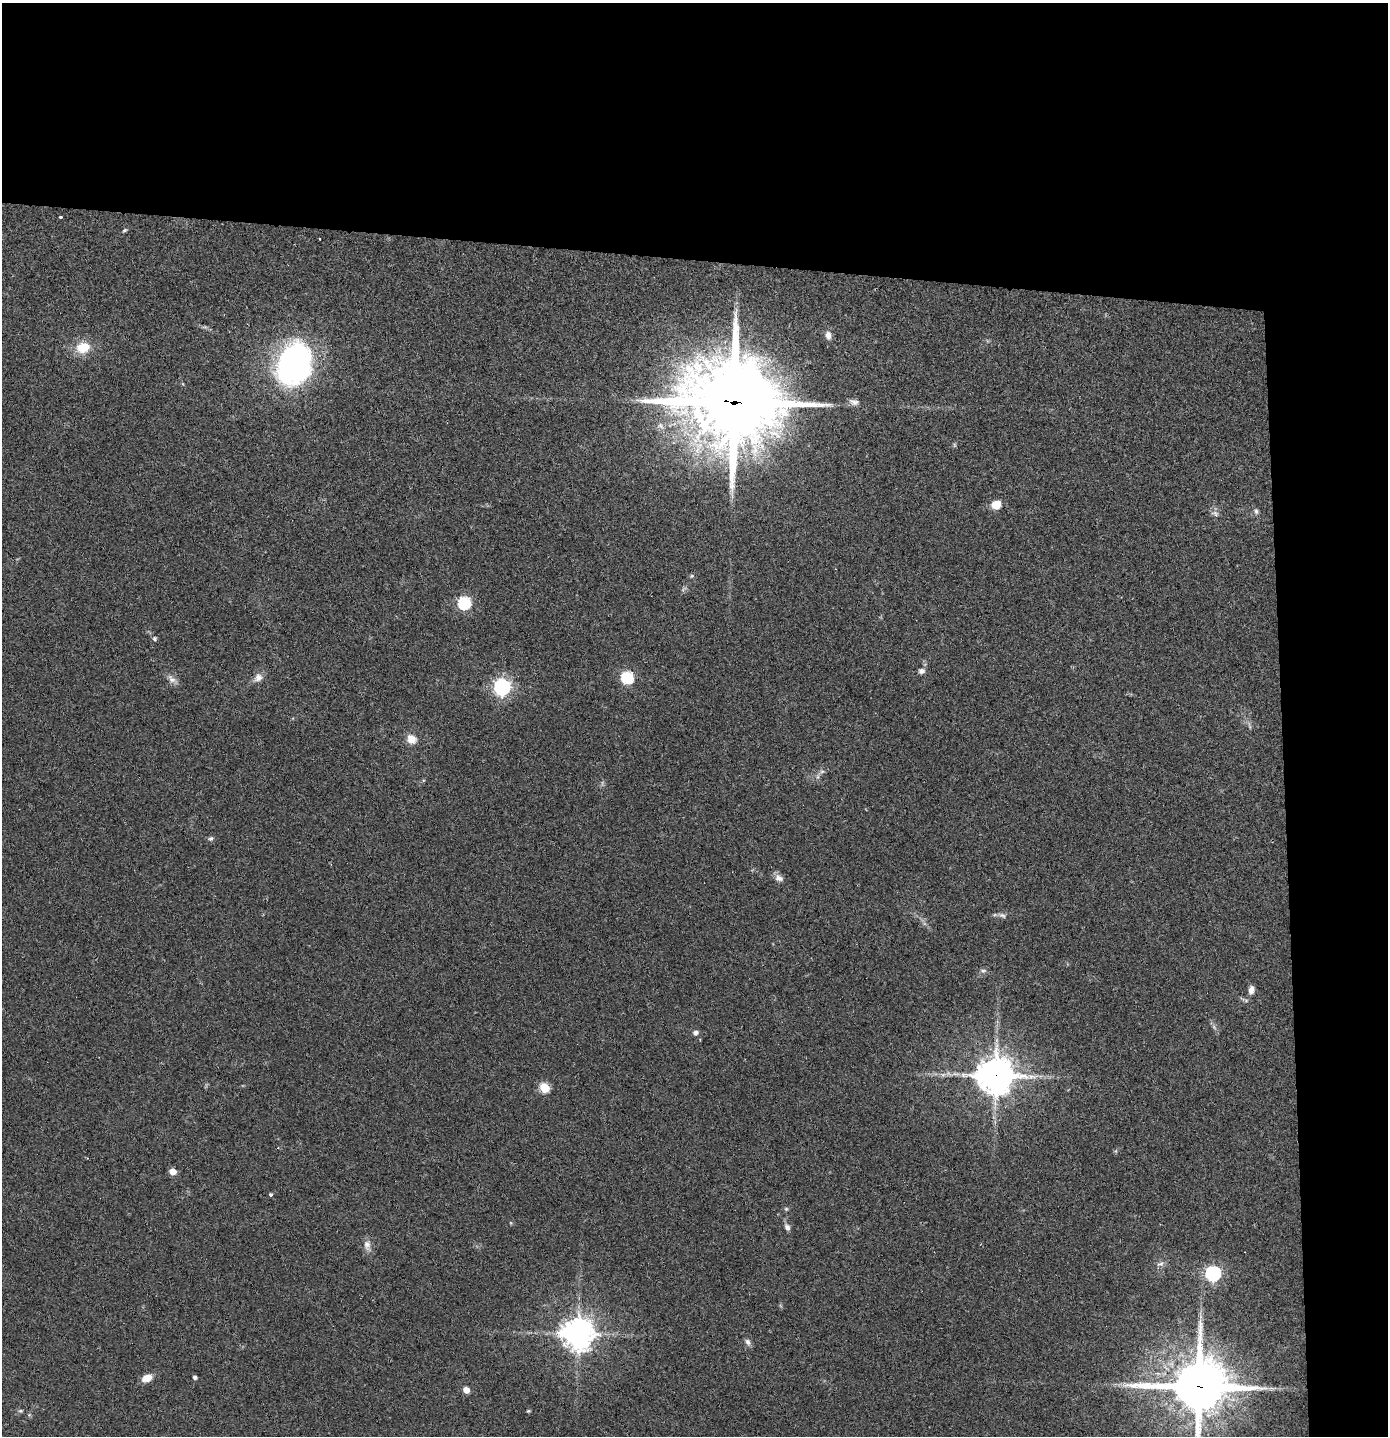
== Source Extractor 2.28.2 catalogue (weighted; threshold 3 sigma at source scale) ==
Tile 3 of 3 x 3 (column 3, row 1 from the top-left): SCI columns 2850-4235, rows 2871-4304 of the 4317 x 4304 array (HDU 1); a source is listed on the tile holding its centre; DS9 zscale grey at full resolution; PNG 1390 x 1438 px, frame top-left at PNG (2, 3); no overlay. Shown black and unused: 24% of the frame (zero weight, under 2 of 3 exposures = <1% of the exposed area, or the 3 px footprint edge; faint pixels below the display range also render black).
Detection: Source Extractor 2.28.2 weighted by HDU 2 'WHT'; one run over the whole footprint, this tile lists its part. Background 0.0466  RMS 0.0068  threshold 0.0305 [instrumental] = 3 sigma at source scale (4.5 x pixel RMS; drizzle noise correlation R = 1.50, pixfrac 1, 0.05/0.05 arcsec/px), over >= 5 px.
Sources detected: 49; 1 too faint to see at this stretch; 1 cosmic-ray / hot-pixel residue — not listed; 1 inside a brighter listed object's ellipse — not listed separately; the other 46 listed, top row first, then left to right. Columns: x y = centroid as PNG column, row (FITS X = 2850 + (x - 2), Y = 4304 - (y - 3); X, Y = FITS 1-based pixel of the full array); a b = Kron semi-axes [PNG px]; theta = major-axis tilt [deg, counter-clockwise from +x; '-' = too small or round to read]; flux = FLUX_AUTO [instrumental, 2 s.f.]
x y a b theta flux
60 217 3 3 - 1.7
124 230 6 4 27 1
320 239 3 3 - 0.95
828 335 10 7 -82 3.9
83 347 16 12 14 15
294 364 46 34 69 160
734 402 34 30 -12 7200
854 402 13 7 -18 3.1
954 445 6 4 -89 0.89
996 505 11 9 9 7.7
1256 511 9 5 -75 1.8
1215 514 12 6 -34 2.6
692 576 5 5 - 0.96
464 603 6 6 - 92
154 639 6 5 - 1.2
921 671 8 7 - 2.4
258 677 13 10 44 4.5
627 677 6 6 - 74
172 679 14 8 -45 4
502 687 7 7 - 240
411 739 11 10 - 7.1
822 771 7 4 1 1.3
211 838 7 6 - 1.5
779 878 11 8 -24 3.6
1002 915 10 6 -28 2.1
983 971 9 5 -3 1.7
1251 990 10 6 80 4
696 1032 6 5 - 2.5
943 1075 7 5 0 2
996 1075 13 12 - 1300
544 1088 5 5 - 40
173 1171 5 5 - 9.8
271 1195 3 3 - 5.3
786 1209 5 5 - 0.98
787 1227 8 6 -59 2.6
367 1245 15 9 -82 4.5
1160 1264 11 6 27 2.5
1213 1273 6 6 - 170
578 1333 10 10 - 1100
748 1342 10 6 -57 2.4
195 1377 4 4 - 1.9
147 1378 10 7 22 7.8
1199 1387 20 18 4 3500
466 1390 5 4 - 8.3
20 1411 6 5 - 1.1
528 1411 5 4 - 0.78
Overlapping masked pixels (flux is a lower limit): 3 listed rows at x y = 734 402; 996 1075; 1199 1387
Isophote crosses this tile's border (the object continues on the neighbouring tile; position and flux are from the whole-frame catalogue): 1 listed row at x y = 1199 1387